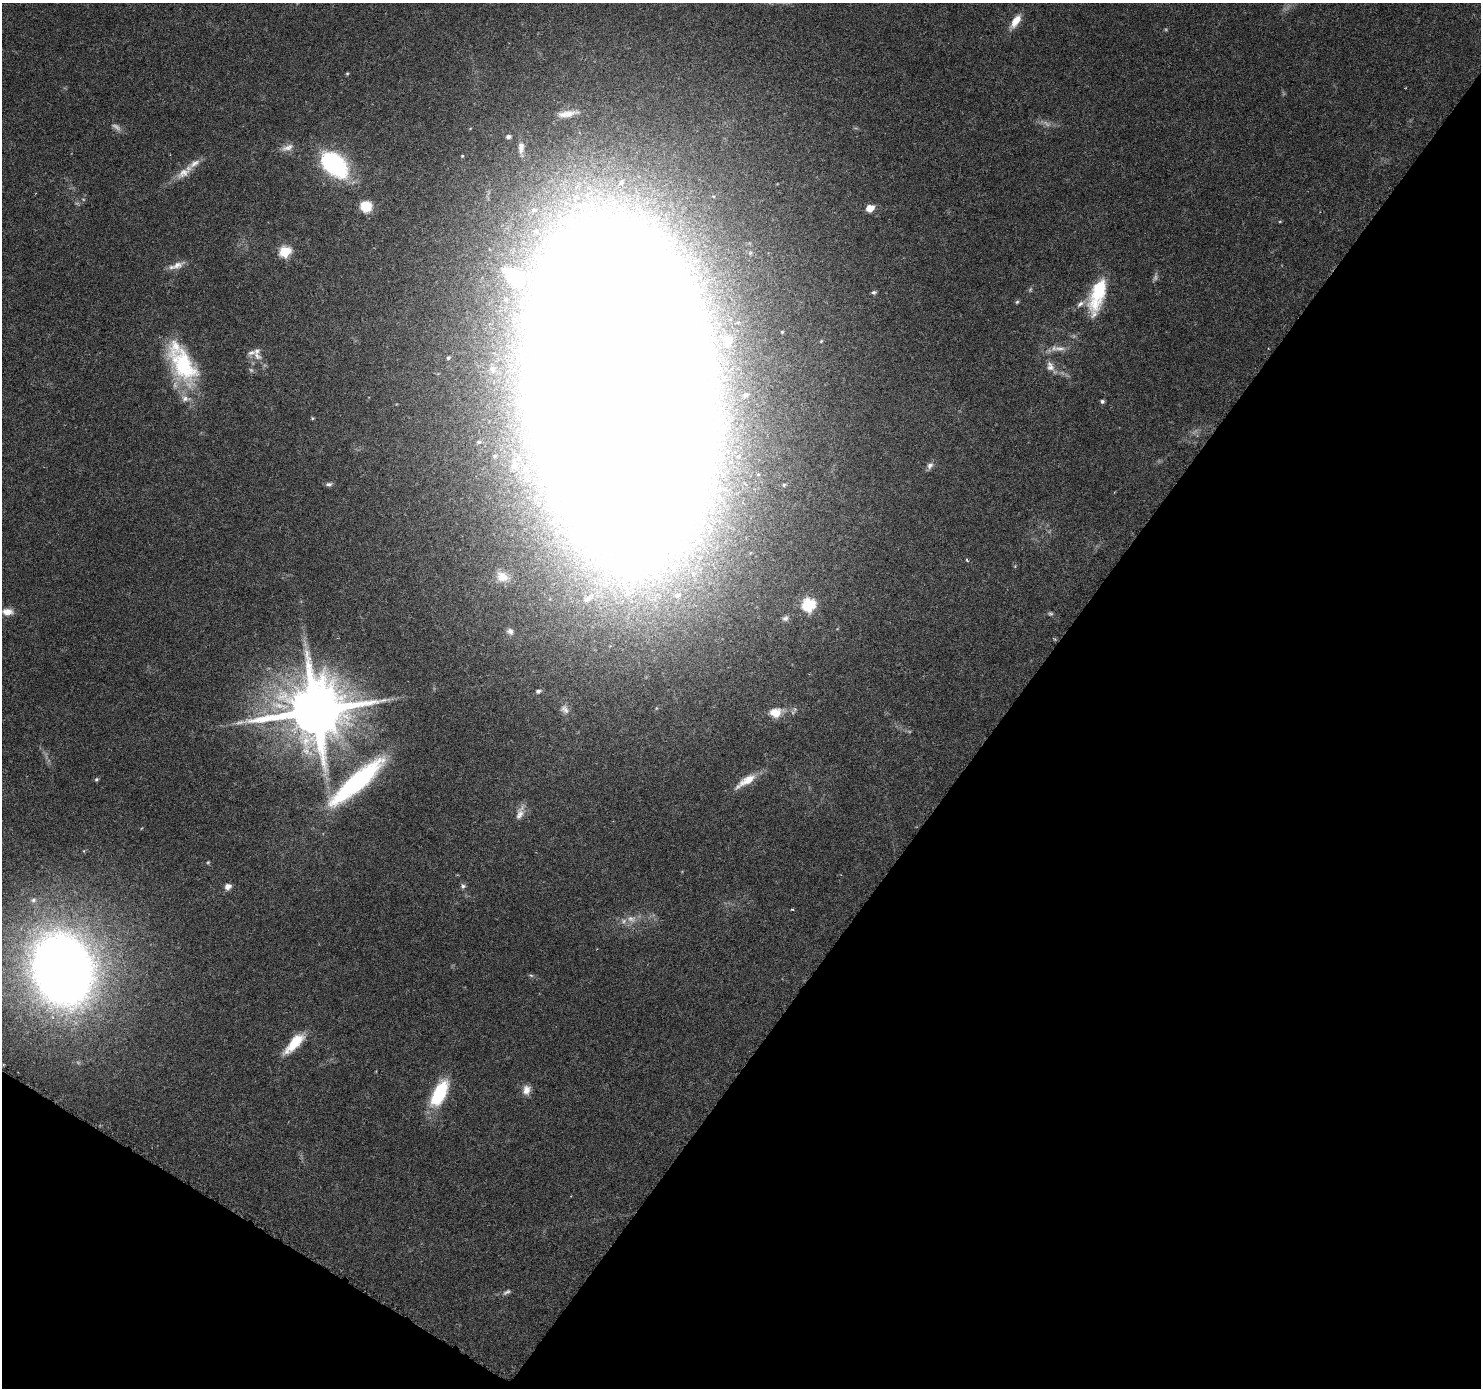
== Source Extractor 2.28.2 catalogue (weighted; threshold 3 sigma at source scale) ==
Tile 15 of 4 x 4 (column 3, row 4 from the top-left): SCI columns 2974-4452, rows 258-1643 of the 5937 x 5994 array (HDU 1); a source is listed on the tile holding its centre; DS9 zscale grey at full resolution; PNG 1483 x 1390 px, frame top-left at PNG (2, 3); no overlay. Shown black and unused: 35% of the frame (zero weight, under 3 of 6 exposures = <1% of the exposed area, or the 3 px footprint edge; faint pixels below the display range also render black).
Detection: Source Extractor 2.28.2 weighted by HDU 2 'WHT'; one run over the whole footprint, this tile lists its part. Background 0.0521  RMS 0.0025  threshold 0.0104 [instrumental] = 3 sigma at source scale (4.09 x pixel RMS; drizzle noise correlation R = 1.36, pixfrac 0.8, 0.0396/0.0396 arcsec/px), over >= 5 px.
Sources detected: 79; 9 too faint to see at this stretch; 1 inside a brighter object's white glare — not listed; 7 inside a brighter listed object's ellipse — not listed separately; the other 62 listed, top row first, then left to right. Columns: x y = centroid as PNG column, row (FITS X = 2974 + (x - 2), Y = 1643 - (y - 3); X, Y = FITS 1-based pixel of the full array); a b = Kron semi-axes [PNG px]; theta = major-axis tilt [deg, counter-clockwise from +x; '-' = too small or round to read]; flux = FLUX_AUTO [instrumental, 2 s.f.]
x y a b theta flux
1016 21 19 8 56 3.1
347 74 5 4 - 0.27
568 114 28 8 9 2.7
508 137 5 4 - 0.74
287 147 19 8 22 1.8
521 147 17 8 89 1.7
462 156 4 3 - 0.23
334 164 28 17 -41 36
183 173 22 11 34 3.1
366 206 13 12 - 4.9
870 208 6 5 - 4.9
534 210 10 8 19 1.7
1280 221 5 3 - 0.22
285 252 6 6 - 22
177 265 21 8 21 2.2
513 277 20 12 -17 9.3
874 292 5 5 - 0.55
1097 295 44 16 73 14
1017 302 6 4 44 0.33
729 341 17 10 57 2.4
1060 348 20 8 2 2.2
257 356 16 8 -37 1.8
448 358 5 5 - 0.39
183 365 47 25 -59 23
1050 366 15 10 -67 2
493 369 12 11 - 2.5
620 391 173 71 -84 6100
746 395 11 9 22 2.1
1102 401 5 4 - 0.52
312 418 5 4 - 0.28
479 442 6 4 16 0.43
495 456 5 4 - 0.29
930 465 10 7 64 1
329 484 8 5 -2 0.71
784 485 5 4 - 0.3
967 560 4 3 - 0.27
502 577 18 13 -21 3.5
677 595 8 6 16 0.83
588 599 18 8 40 2.1
808 604 7 6 - 34
7 612 15 9 2 2.2
1051 614 6 6 - 0.41
785 618 8 7 - 0.82
510 631 11 9 -40 1.1
538 691 6 5 - 0.68
564 709 13 10 -42 1.4
316 711 18 16 29 2200
775 712 18 13 10 3.7
96 779 5 5 - 0.39
746 781 29 9 33 4.2
357 782 71 17 41 35
520 813 21 8 70 1.8
208 862 5 4 - 0.27
228 886 7 6 - 1.4
463 886 7 7 - 0.64
33 900 9 7 20 1
792 909 3 2 - 0.32
63 969 57 46 -71 290
531 975 6 4 -3 0.37
294 1043 33 11 46 6.3
526 1090 13 10 82 1.9
439 1093 31 13 63 14
Isophote crosses this tile's border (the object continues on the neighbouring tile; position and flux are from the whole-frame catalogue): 1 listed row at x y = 620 391